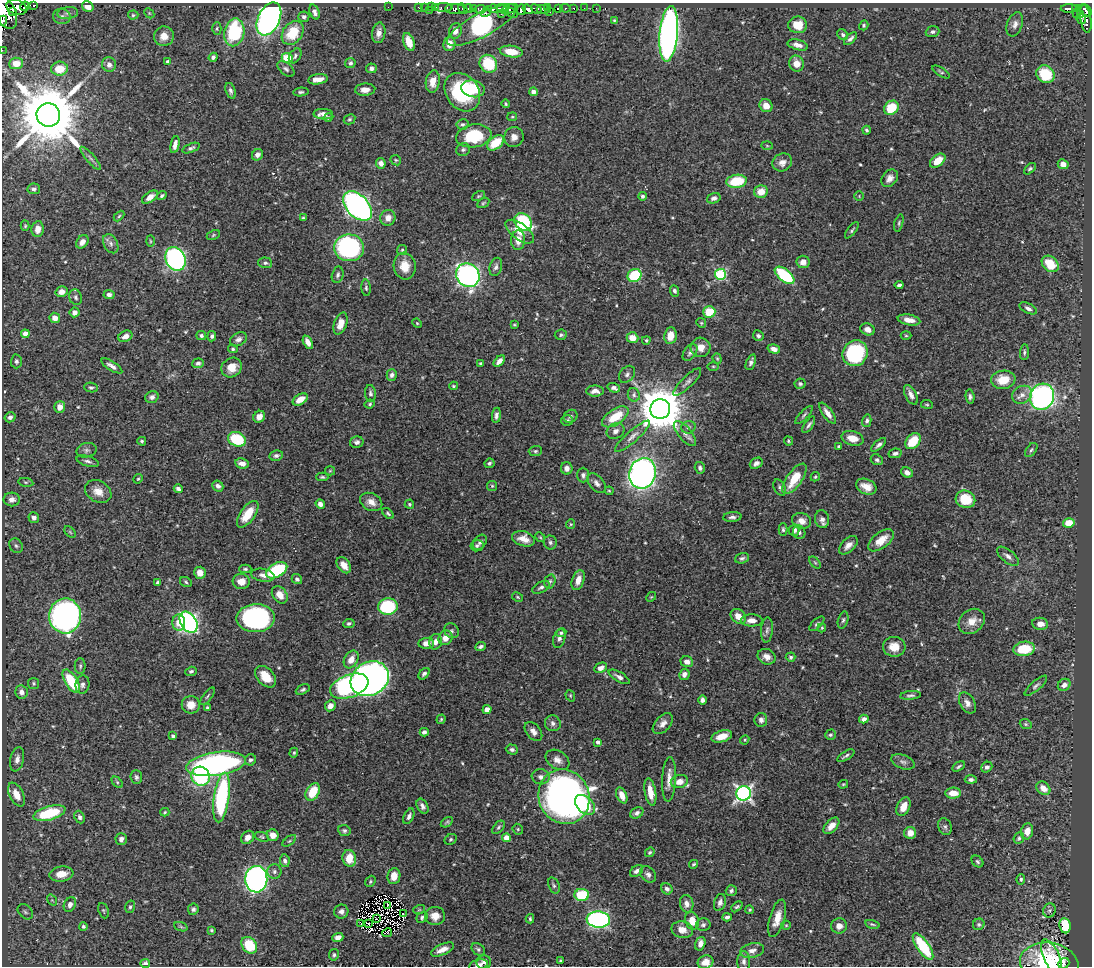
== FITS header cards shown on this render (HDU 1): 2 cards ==
NAXIS1  =                 1090
NAXIS2  =                  964

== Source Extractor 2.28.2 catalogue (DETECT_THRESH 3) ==
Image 1090 x 964 px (HDU 1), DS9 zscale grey, 1 PNG px = 1 image px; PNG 1094 x 968 px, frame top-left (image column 1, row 964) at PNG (2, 3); each listed source drawn as its Kron ellipse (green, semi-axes under 4 px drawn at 4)
Background 0.482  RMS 0.015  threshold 0.0459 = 3 sigma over >= 5 px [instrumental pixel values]
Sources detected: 555; of the 555, the 500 brightest by FLUX_AUTO listed and drawn (55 fainter detections omitted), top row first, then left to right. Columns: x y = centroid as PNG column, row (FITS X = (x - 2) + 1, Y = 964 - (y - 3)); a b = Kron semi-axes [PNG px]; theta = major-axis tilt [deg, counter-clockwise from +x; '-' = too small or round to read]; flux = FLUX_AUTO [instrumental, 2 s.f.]
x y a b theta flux
34 5 3 3 - 44
25 6 5 3 - 43
16 7 10 7 -22 450
88 7 6 5 - 9.1
388 7 2 2 - 2.7
419 7 3 3 - 10
425 7 2 2 - 5.3
431 7 2 2 - 4.2
436 7 4 3 - 13
443 8 9 3 0 32
469 8 4 3 - 93
503 8 6 3 -13 37
548 8 2 2 - 19
558 8 3 3 - 21
565 8 5 3 - 18
574 8 3 3 - 13
584 8 2 2 - 3.7
596 8 2 2 - 4.2
1069 8 8 3 0 84
455 9 10 5 -2 230
463 9 6 3 -55 13
474 9 4 2 - 8.1
480 9 5 4 - 38
493 9 5 4 - 110
509 9 8 3 23 78
528 9 5 4 - 280
536 9 6 3 -37 150
544 9 7 4 -4 150
1075 9 3 3 - 38
430 10 3 2 - 2
521 10 5 3 - 100
1085 10 7 5 -35 190
4 11 19 10 -61 800
12 11 4 2 - 78
486 11 6 2 46 11
314 12 8 5 -69 4.2
550 12 3 2 - 19
68 13 10 6 6 3.6
149 13 6 4 -46 1.2
511 13 6 2 -32 15
1077 13 5 3 - 24
501 14 2 2 - 5.7
1081 14 4 2 - 45
133 15 5 4 - 1.6
62 16 9 7 -12 3.7
304 17 5 5 - 2.6
269 19 17 11 64 390
1081 19 5 3 - 42
1086 19 14 5 -81 100
614 20 4 3 - 1.1
3 21 5 3 - 130
1015 24 12 7 70 5.3
482 25 38 11 28 210
798 25 9 8 - 20
864 25 5 4 - 1.5
217 28 6 4 89 1.7
455 31 8 6 74 5.9
234 32 14 10 78 77
933 32 7 5 19 2.6
293 33 13 9 54 32
379 33 10 6 82 6.3
669 34 28 9 85 510
843 35 6 5 - 2.2
164 36 10 9 - 11
850 39 8 4 44 3.1
409 42 9 5 -70 13
449 44 7 6 - 9.1
798 45 10 5 -14 5.6
2 50 2 2 - 3.1
511 52 11 5 -8 20
295 56 8 5 58 2.8
213 57 4 4 - 2.8
287 58 5 5 - 32
167 61 3 3 - 2
16 63 7 6 - 11
350 63 5 5 - 2.5
109 64 7 7 - 4.8
488 64 9 8 - 45
796 64 8 7 - 11
371 68 5 5 - 3.9
59 69 8 7 - 20
286 69 10 5 -39 2.8
941 72 10 3 -31 1.8
1045 74 9 8 - 41
318 79 10 5 8 7.5
433 81 11 7 81 12
473 89 12 8 -10 35
365 90 10 6 4 9.1
231 91 8 5 -72 2.8
301 92 8 4 6 1.9
462 92 21 16 -54 90
533 92 4 4 - 4.1
506 104 4 3 - 1.4
766 106 7 6 - 9.4
891 108 8 6 45 33
323 114 10 5 -1 8.1
48 115 12 11 - 10000
328 117 5 3 - 1.4
512 117 5 4 - 1.2
350 119 6 5 - 1.8
462 124 6 5 - 2.5
866 130 4 4 - 1.9
474 136 18 11 10 57
514 137 10 9 - 6.7
495 143 9 6 40 33
175 145 9 4 77 6.1
767 146 5 3 - 1.1
191 148 9 4 21 2.5
463 150 7 6 - 2.6
257 155 6 5 - 4.6
91 158 15 4 -49 3.5
396 160 6 5 - 1.5
938 161 9 5 40 16
782 162 10 8 28 7.4
381 163 5 4 - 5.1
1063 164 5 5 - 6.9
1030 169 7 4 44 1.9
890 178 9 7 50 5.7
737 181 10 6 9 39
34 189 6 5 - 2.7
761 192 7 6 - 14
162 196 5 4 - 2.1
478 196 7 4 26 1.5
642 196 4 4 - 2.4
859 196 5 4 - 1.1
150 197 9 5 35 7.2
714 198 7 5 17 3.5
483 203 6 5 - 1.6
357 206 17 10 -47 380
119 216 6 3 45 1.3
303 218 4 3 - 1.5
388 218 8 7 - 6.5
523 222 10 7 -44 99
899 223 9 4 74 1.7
25 226 5 4 - 1.4
38 229 8 6 81 8.3
852 230 9 4 52 2
520 232 17 8 -37 11
213 235 7 4 28 1.5
518 240 10 7 87 12
150 241 6 3 -88 1.1
82 242 7 5 50 7.1
111 244 10 7 -63 4.2
349 248 15 13 2 190
402 250 5 5 - 1.6
175 259 12 9 -65 250
803 262 6 6 - 6.8
265 263 7 5 -2 2.6
1050 264 9 7 -42 26
405 266 13 11 -78 15
496 267 9 6 73 3.7
720 274 5 5 - 100
338 275 8 6 76 2.9
468 275 12 11 - 320
634 275 7 6 - 56
785 275 12 6 -39 75
899 285 4 3 - 2
366 288 8 4 -85 2
674 291 6 4 -66 2.2
61 292 6 5 - 7.7
109 294 5 4 - 3
76 297 8 6 -73 2.8
1028 308 9 5 -26 3.7
74 312 5 5 - 5.4
709 312 6 5 - 29
55 318 5 5 - 7.1
909 320 11 5 -10 8.2
417 323 5 4 - 1.2
701 323 5 4 - 1.3
341 324 11 6 71 12
514 325 3 2 - 1.1
868 329 7 5 -22 5.5
25 334 4 4 - 9.7
561 335 6 5 - 2.2
125 336 7 5 24 6.2
201 336 5 4 - 2.3
212 336 5 4 - 2.5
670 336 8 6 82 13
758 336 5 5 - 2.7
906 336 5 3 - 1.2
632 338 6 5 - 12
238 339 9 6 28 4.3
646 340 4 4 - 1.5
308 342 7 4 -62 6.8
700 347 10 9 - 9.7
233 349 4 3 - 1.7
774 349 6 4 -16 5.3
690 352 9 6 53 3.4
1024 352 8 4 84 2.2
855 353 13 12 - 100
717 359 5 4 - 1.3
16 361 7 5 88 2.7
499 361 7 4 46 5.2
751 362 8 4 68 3.1
198 363 6 5 - 2.9
481 363 4 3 - 1.3
112 366 12 4 -32 4.7
713 366 5 3 - 1.1
232 367 11 9 35 14
627 374 9 7 50 3.2
392 375 6 5 - 3.3
1003 380 12 9 8 23
687 382 19 5 45 4.6
800 384 5 5 - 2
453 386 4 3 - 1.3
91 388 7 5 -8 2.1
614 388 6 4 -19 3.8
595 391 9 5 -3 5.6
370 393 8 5 -85 2.7
634 395 7 6 - 2.5
911 395 11 5 -62 5.2
1022 395 10 8 30 7.4
152 397 7 5 19 3.8
970 397 7 4 -85 2.5
1042 397 13 11 65 300
300 399 8 5 32 12
370 404 5 3 - 1.4
927 404 6 3 -9 1.2
60 407 6 5 - 9.1
660 409 10 9 - 4200
828 413 12 5 -55 6.8
496 415 8 4 82 3.1
804 415 12 4 46 2.4
571 416 7 6 - 2.9
10 417 5 5 - 3
259 417 6 5 - 6.3
615 417 15 7 34 26
567 420 6 5 - 2.1
867 421 6 4 74 2.5
809 425 9 4 57 2.6
688 427 7 6 - 2.7
615 431 9 7 32 5.1
685 434 15 6 -50 6.2
632 436 23 5 41 7.2
852 438 11 7 -16 13
237 439 9 7 -21 53
142 441 4 4 - 1.5
788 441 5 3 - 1.3
913 441 9 6 47 26
357 442 7 5 12 3.2
879 445 9 4 41 3.4
839 446 3 3 - 1.4
86 450 10 7 13 3.6
1031 450 8 5 52 2.1
535 451 7 5 2 1.8
895 453 6 4 12 2.9
276 456 7 5 11 2.9
877 460 6 5 - 2.2
88 461 12 5 -17 3.5
242 463 7 5 -9 6.3
489 463 5 5 - 2
756 463 7 5 33 4.4
567 468 6 6 - 4.8
700 468 6 5 - 2.7
330 471 5 4 - 1.2
907 472 6 5 - 4.8
643 473 15 13 71 520
583 475 7 6 - 3
322 477 6 4 -1 1.6
815 477 5 4 - 1.4
138 479 5 4 - 1.2
794 479 18 7 55 27
26 482 7 4 -8 1.4
597 483 11 7 -49 5.3
218 486 6 5 - 3.3
492 486 5 5 - 1.4
866 487 11 7 -24 11
780 488 8 5 -64 2.5
178 489 4 3 - 3.1
98 491 14 10 -31 11
609 491 4 4 - 1.1
12 499 8 7 - 5
965 499 10 8 -23 27
371 502 12 8 -27 8.5
320 504 5 4 - 5
409 504 5 4 - 1.7
388 513 7 3 -43 1.8
248 514 15 7 54 20
732 517 9 5 4 3.4
34 518 5 5 - 4.7
822 519 9 7 -76 5.9
802 521 9 8 - 7.9
1069 523 6 5 - 16
571 524 5 4 - 1.3
783 529 6 4 -89 1.9
794 530 6 5 - 5
70 532 7 4 -45 1.4
799 532 7 6 - 2.8
540 537 5 4 - 1.2
524 539 12 7 -16 11
881 540 15 8 38 16
480 542 8 6 51 3.1
550 542 7 6 - 2.6
848 545 11 6 45 5.9
16 546 8 6 -54 2.6
477 546 6 5 - 2.3
1008 556 13 6 -39 5
742 558 7 5 18 2.4
815 563 7 4 -44 1.6
344 565 9 6 -53 8.6
245 569 6 4 0 1.7
277 570 11 7 29 68
200 573 6 6 - 8.9
263 575 12 6 -9 5.5
297 579 5 5 - 2.5
578 580 10 6 70 8.6
241 581 8 7 - 11
550 581 7 5 73 2.3
158 582 4 3 - 1.6
186 582 6 4 -33 1.7
541 587 9 5 27 3.4
280 595 9 7 -55 9.6
518 597 6 4 -28 1.3
651 597 5 4 - 1.2
388 607 10 8 3 74
65 616 17 16 - 370
738 616 8 6 -42 9.4
256 618 19 14 2 200
752 620 11 6 0 6.1
843 620 9 5 74 2.2
972 621 14 11 39 13
179 622 8 6 -88 12
189 622 11 8 -58 370
349 623 5 4 - 2.3
817 624 9 4 45 2.2
1040 624 8 6 -9 7.4
822 628 4 3 - 1.2
767 630 13 6 85 3.7
452 631 8 7 - 2.8
561 633 5 4 - 1.8
445 638 7 6 - 11
559 638 10 6 72 3.5
436 642 8 6 77 5.4
426 643 8 5 4 7.1
480 646 5 4 - 2.8
894 647 11 10 - 13
1024 649 11 7 8 36
766 657 9 7 -24 7.2
791 657 5 4 - 2.3
351 659 9 6 60 11
687 662 6 5 - 6
80 666 8 5 90 2.3
601 668 7 5 27 5.7
191 671 6 4 18 2
424 674 6 4 48 2.8
684 674 6 5 - 5.1
266 677 12 8 -47 16
619 677 12 5 -30 4.6
370 679 20 16 30 600
71 681 13 6 -58 45
34 683 5 5 - 2
82 685 9 7 81 4.1
1064 685 7 5 37 5.1
349 686 20 11 20 190
1036 686 14 5 40 3.2
303 689 7 4 27 2.1
21 692 7 6 - 5.1
910 695 10 4 5 2.6
207 696 10 3 52 1.9
570 696 6 4 -70 1.4
702 700 5 4 - 3.5
967 703 11 7 -61 6.5
191 705 9 8 - 12
330 706 6 5 - 6.2
207 708 3 3 - 1.8
487 709 5 4 - 6.2
441 719 5 3 - 1.1
864 719 5 4 - 4.3
761 720 7 6 - 4.4
553 723 8 7 - 3.8
663 724 12 7 48 6.1
1026 724 6 4 -21 1.5
533 731 11 7 -50 5.3
424 732 4 4 - 3.5
830 735 5 5 - 1.8
173 736 4 3 - 2
722 736 10 5 17 14
745 740 5 4 - 1.2
598 742 4 4 - 3.3
512 750 6 5 - 2.9
294 753 5 4 - 1.4
846 756 9 3 32 2.2
17 759 12 7 77 5.5
250 760 6 5 - 2.4
557 760 13 9 -33 7.3
903 762 12 7 -21 3.9
216 764 30 11 8 270
959 766 7 4 29 2.2
987 767 6 5 - 3.2
200 776 10 9 - 77
136 777 7 6 - 2.6
541 777 9 7 -8 4.5
669 779 22 7 87 10
971 779 6 4 -1 3
117 782 7 4 -46 1.7
679 782 9 6 14 9.8
843 784 5 4 - 1.2
1043 788 8 6 -44 11
313 792 9 6 59 28
650 792 14 5 -80 14
743 793 7 7 - 310
953 793 8 5 2 12
16 795 13 7 -63 14
622 795 8 5 -67 8.7
222 797 25 7 82 130
564 797 28 25 -67 640
585 805 12 8 -45 32
422 806 8 5 -61 3.7
903 807 10 6 65 13
165 812 4 3 - 1.4
49 813 16 7 15 58
637 813 7 5 29 2.9
409 816 8 5 65 3.6
80 817 6 5 - 2.8
447 822 7 4 31 1.5
831 826 10 6 47 8.4
498 827 8 5 46 2.1
945 827 9 6 -69 2.8
518 829 6 5 - 1.6
344 831 6 5 - 2.1
1027 831 8 6 76 9.5
910 833 6 6 - 9.8
273 835 6 5 - 8.3
248 837 7 6 - 7.7
262 837 7 4 -19 1.7
506 838 4 4 - 12
1019 838 6 5 - 2.1
121 839 6 5 - 4.2
451 839 6 5 - 1.8
289 841 8 4 35 1.3
650 852 5 4 - 1.7
349 858 8 7 - 19
285 861 6 5 - 3.3
977 862 7 5 -46 2
694 864 5 3 - 1.6
274 871 7 7 - 3.2
637 871 7 5 36 3.9
61 874 12 7 9 15
648 874 9 7 -47 3.8
394 876 8 6 82 12
256 879 13 11 88 390
1021 879 5 4 - 1.7
370 881 6 5 - 1.5
554 885 8 5 -72 2.2
667 889 6 5 - 3.2
731 891 5 5 - 2.7
582 895 7 6 - 45
52 900 6 4 -55 1.2
720 902 9 5 74 4.1
70 904 7 6 - 5.6
687 904 9 6 -79 5.2
388 905 3 2 - 1.5
130 907 6 5 - 2.1
737 907 6 4 43 1.9
193 909 6 5 - 2.3
419 910 6 3 19 1.2
750 910 4 4 - 1.3
1049 910 7 6 - 2.3
104 911 8 5 -68 1.7
341 911 7 7 - 4.1
25 912 9 6 -45 3
403 914 3 2 - 1.8
435 916 10 9 - 10
422 917 6 5 - 2.2
727 917 4 3 - 3.2
777 918 19 7 74 13
376 919 3 2 - 1.4
530 919 5 3 - 1.6
598 920 12 8 -5 260
692 921 9 6 -73 14
360 923 4 2 - 1.8
368 923 2 2 - 1.2
872 924 7 3 -14 1.6
979 924 6 5 - 2
703 925 7 6 - 3.1
786 925 5 4 - 1.2
83 926 4 4 - 2.1
839 926 8 7 - 6.5
1065 926 8 5 -81 52
181 927 7 4 -20 1.6
211 930 3 3 - 1.5
682 930 11 8 -13 8.7
387 933 5 3 - 4
338 937 5 4 - 6.1
700 944 7 5 73 6.8
249 945 9 7 -52 40
923 946 16 6 -55 57
478 949 7 5 -38 2.2
442 950 12 5 25 9.3
752 950 12 7 13 6
334 955 6 5 - 1.9
1051 957 19 8 -66 23
561 961 4 4 - 1.1
744 961 10 6 89 3.6
484 962 7 7 - 3.7
706 962 8 6 19 8.7
145 963 5 4 - 3.3
1049 963 29 20 -10 60
1064 963 6 5 - 33
478 965 10 5 15 4.9
At the frame edge (FLAGS 8, measured only in part): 7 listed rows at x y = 4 11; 3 21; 2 50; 706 962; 1049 963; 1064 963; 478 965
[55 fainter detections neither listed nor drawn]